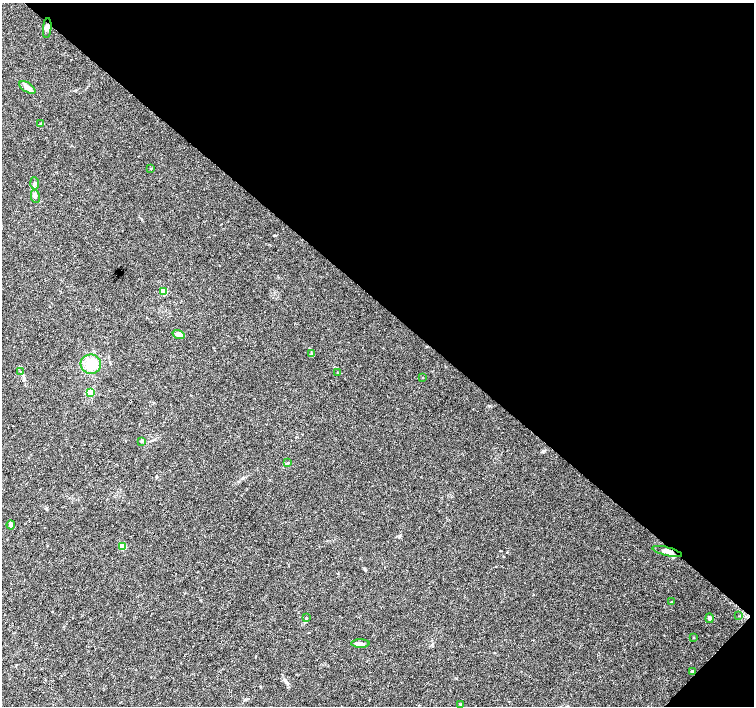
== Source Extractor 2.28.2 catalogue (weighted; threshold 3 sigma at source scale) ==
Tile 8 of 4 x 4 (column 4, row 2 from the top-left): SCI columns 4511-6014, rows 2982-4388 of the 6021 x 6027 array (HDU 1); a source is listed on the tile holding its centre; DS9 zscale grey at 2 x 2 block average (1 PNG px = mean of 2 x 2 image px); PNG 756 x 708 px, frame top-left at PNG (2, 3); each listed source drawn as its Kron ellipse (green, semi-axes under 4 px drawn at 4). Shown black and unused: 43% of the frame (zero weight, under 3 of 4 exposures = <1% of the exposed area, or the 3 px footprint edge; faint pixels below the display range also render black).
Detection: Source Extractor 2.28.2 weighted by HDU 2 'WHT'; one run over the whole footprint, this tile lists its part. Background 0.026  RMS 0.0034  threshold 0.0153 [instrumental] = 3 sigma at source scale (4.5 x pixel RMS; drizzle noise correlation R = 1.50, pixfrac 1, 0.0396/0.0396 arcsec/px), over >= 5 px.
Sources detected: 28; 1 inside a brighter listed object's ellipse — not listed separately; the other 27 listed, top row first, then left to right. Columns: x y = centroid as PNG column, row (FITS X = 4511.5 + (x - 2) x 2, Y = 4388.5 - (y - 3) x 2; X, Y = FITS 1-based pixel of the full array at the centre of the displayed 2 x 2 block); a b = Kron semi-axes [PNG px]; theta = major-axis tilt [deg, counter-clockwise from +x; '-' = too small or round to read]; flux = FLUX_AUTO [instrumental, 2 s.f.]
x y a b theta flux
47 28 10 4 84 2.4
27 87 9 4 -33 4.7
40 124 3 3 - 1.8
151 168 3 3 - 0.52
35 183 6 4 -86 2
35 196 7 4 -77 1.8
164 291 3 3 - 21
179 334 6 3 -17 6.1
311 353 3 3 - 0.59
91 364 10 9 - 14
21 372 4 3 - 0.82
337 373 2 2 - 0.33
423 377 2 2 - 0.36
90 392 3 3 - 29
142 441 4 3 - 0.86
288 463 3 2 - 0.55
11 525 4 3 - 2.3
123 546 3 3 - 22
667 551 15 4 -14 4.6
671 602 4 2 - 0.5
739 616 2 2 - 0.47
306 618 4 3 - 0.77
710 618 5 4 - 1.5
693 637 3 2 - 0.37
360 644 9 3 0 2.4
692 671 3 3 - 0.66
460 704 4 2 - 0.56
Overlapping masked pixels (flux is a lower limit): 1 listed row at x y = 667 551
Diffuse or blended objects may show on this block-average render without a row.